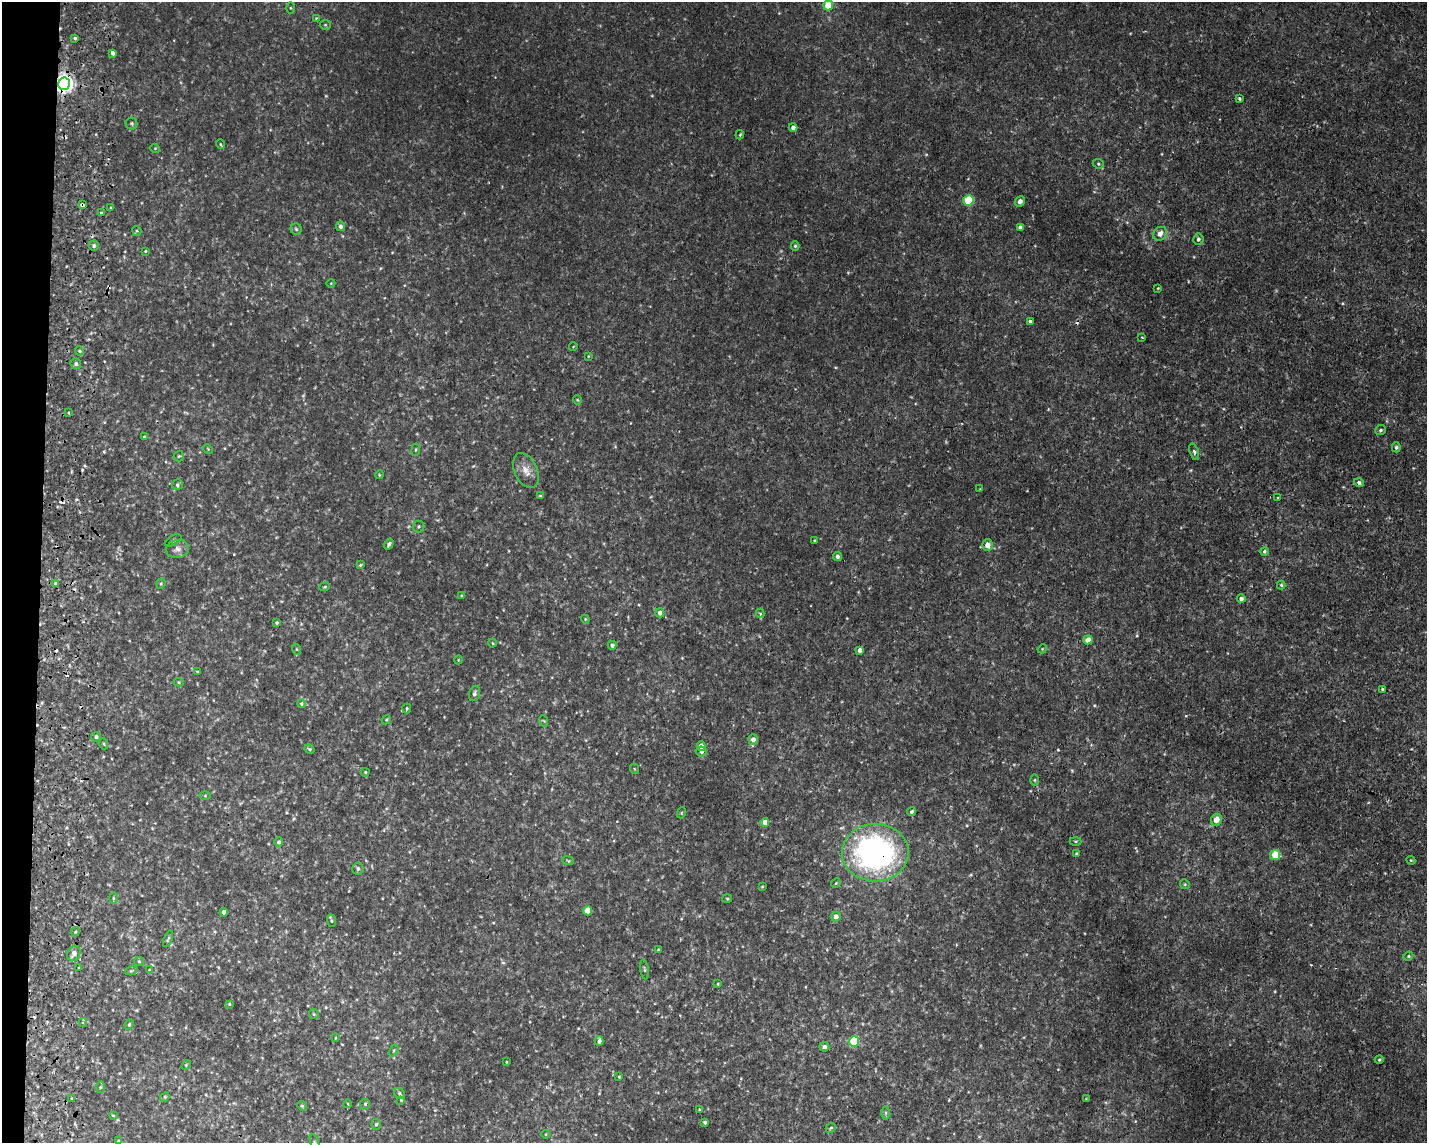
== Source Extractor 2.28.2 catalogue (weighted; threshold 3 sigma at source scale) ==
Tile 7 of 3 x 4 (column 1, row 3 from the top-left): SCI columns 279-1703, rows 1171-2311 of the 4722 x 4622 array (HDU 1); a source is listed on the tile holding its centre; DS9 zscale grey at full resolution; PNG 1429 x 1145 px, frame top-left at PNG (2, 2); each listed source drawn as its Kron ellipse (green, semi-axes under 4 px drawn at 4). Shown black and unused: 3% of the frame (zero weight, under 2 of 3 exposures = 4% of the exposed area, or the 3 px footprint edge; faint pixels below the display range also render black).
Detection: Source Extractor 2.28.2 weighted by HDU 2 'WHT'; one run over the whole footprint, this tile lists its part. Background 0.00605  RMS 0.0038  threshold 0.0169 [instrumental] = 3 sigma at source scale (4.5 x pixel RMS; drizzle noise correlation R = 1.50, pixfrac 1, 0.05/0.05 arcsec/px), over >= 5 px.
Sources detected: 170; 11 cosmic-ray / hot-pixel residue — neither listed nor drawn; the other 159 listed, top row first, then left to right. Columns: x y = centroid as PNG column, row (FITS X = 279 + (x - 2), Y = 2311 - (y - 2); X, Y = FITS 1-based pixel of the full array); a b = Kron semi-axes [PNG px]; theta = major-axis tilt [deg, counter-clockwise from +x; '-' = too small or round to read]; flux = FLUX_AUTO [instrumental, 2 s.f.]
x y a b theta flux
828 5 5 5 - 11
290 8 5 3 - 0.38
316 18 3 3 - 0.27
325 25 5 5 - 0.47
75 38 3 3 - 1.2
113 53 4 3 - 3.3
64 84 6 6 - 180
1239 99 3 3 - 0.58
131 124 6 6 - 0.64
793 127 4 4 - 1.4
740 135 5 3 - 0.39
220 144 5 3 - 0.36
155 148 5 3 - 0.28
1098 164 6 4 -23 0.55
968 201 5 5 - 21
1020 201 5 4 - 1.5
82 205 4 3 - 1.3
111 208 3 3 - 0.45
101 213 4 3 - 2.3
340 226 5 4 - 1.1
1020 227 4 3 - 1
296 229 6 5 - 0.61
137 231 5 4 - 0.53
1160 234 7 6 - 2.7
1198 239 5 5 - 0.93
94 246 5 5 - 0.83
795 246 5 4 - 0.56
145 251 3 2 - 0.34
331 283 4 3 - 0.25
1158 288 4 3 - 0.27
1030 321 4 3 - 0.65
1142 337 3 2 - 0.5
573 347 4 3 - 0.24
79 351 5 4 - 0.5
588 356 4 3 - 0.28
76 364 5 5 - 0.94
577 400 4 4 - 0.39
69 413 3 2 - 0.32
1380 430 6 5 - 0.66
144 437 4 3 - 0.32
1396 447 5 4 - 0.74
208 449 5 4 - 0.41
416 450 6 3 82 0.42
1194 452 8 4 -72 0.82
179 456 5 5 - 0.5
526 471 18 11 -64 3.7
379 475 4 3 - 0.3
1359 483 5 4 - 1
177 485 5 5 - 0.71
980 489 3 3 - 0.24
540 496 4 3 - 0.4
1278 497 3 2 - 0.4
418 527 6 6 - 0.71
173 540 9 4 31 0.67
814 541 4 3 - 0.3
389 544 6 4 56 0.9
988 545 6 5 - 2.8
177 549 12 9 9 2.1
1264 551 4 4 - 0.65
837 556 4 4 - 1.1
360 565 4 4 - 0.41
55 583 3 3 - 0.52
161 584 5 4 - 0.44
1281 585 4 4 - 0.48
325 587 5 4 - 0.42
462 596 4 3 - 0.36
1241 599 4 4 - 1.1
660 613 4 4 - 2.1
760 613 5 4 - 0.67
585 619 4 3 - 0.33
277 623 3 3 - 0.43
1088 640 4 4 - 3.3
492 643 4 3 - 0.3
612 645 4 4 - 1.1
296 649 6 3 -70 0.38
1042 649 5 3 - 0.3
860 650 4 4 - 1.4
458 660 4 2 - 0.25
197 672 3 3 - 0.33
179 682 5 4 - 0.4
1383 689 3 3 - 0.96
474 693 8 5 72 0.9
301 704 4 4 - 0.54
407 708 5 3 - 0.48
386 720 5 3 - 0.35
544 721 6 3 -71 0.37
96 737 5 4 - 0.98
753 739 5 5 - 2
104 744 5 3 - 0.38
701 746 4 4 - 2.8
309 749 5 4 - 0.58
701 751 5 5 - 1.4
635 769 5 3 - 0.34
365 772 4 3 - 0.41
1034 780 5 3 - 0.41
205 796 6 4 1 0.42
911 812 4 4 - 0.96
681 813 5 3 - 0.32
1216 820 6 5 - 3.9
765 822 4 4 - 3.6
1076 841 6 3 0 0.39
279 842 4 4 - 1.1
875 853 33 29 1 110
1076 853 4 3 - 0.35
1275 855 5 5 - 9.2
568 860 6 3 -20 0.37
1411 860 4 4 - 0.34
358 869 6 5 - 0.8
836 883 5 4 - 0.41
1185 884 5 4 - 0.46
762 887 3 2 - 0.3
113 898 5 3 - 0.42
727 899 5 3 - 0.32
588 911 4 4 - 6.9
224 912 4 4 - 2
836 916 5 4 - 2.1
331 921 6 3 -82 0.52
75 932 5 3 - 0.44
168 939 9 3 68 0.58
658 949 4 3 - 0.32
74 953 8 6 64 1.8
1408 956 5 4 - 0.46
139 961 5 4 - 0.41
79 967 3 2 - 0.33
644 969 10 3 -81 0.58
149 970 4 4 - 0.31
131 971 6 4 19 0.53
718 984 4 2 - 0.28
229 1004 4 3 - 0.33
314 1014 5 5 - 0.45
83 1022 4 4 - 0.55
129 1024 5 4 - 0.46
335 1038 3 2 - 0.27
599 1041 5 4 - 1.6
854 1041 5 5 - 19
824 1047 5 4 - 1.1
394 1050 6 4 59 0.49
1379 1060 4 3 - 0.4
506 1062 3 3 - 0.29
186 1065 5 3 - 0.4
619 1077 3 3 - 0.32
100 1087 6 4 88 0.46
399 1093 6 5 - 0.62
165 1097 5 4 - 0.38
72 1098 3 2 - 0.43
1086 1099 3 3 - 0.24
401 1100 4 4 - 0.34
348 1104 4 3 - 0.25
365 1104 5 5 - 0.55
302 1106 5 4 - 0.43
699 1109 3 2 - 0.39
886 1113 6 4 -89 0.62
113 1115 4 3 - 0.35
705 1123 3 3 - 0.72
376 1124 5 4 - 0.55
831 1128 5 4 - 0.52
546 1134 4 3 - 0.28
119 1141 4 3 - 0.58
315 1142 8 3 -71 0.62
Overlapping masked pixels (flux is a lower limit): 3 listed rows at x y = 64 84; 82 205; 875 853
Isophote crosses this tile's border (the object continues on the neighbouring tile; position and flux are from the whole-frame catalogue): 2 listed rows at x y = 828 5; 315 1142